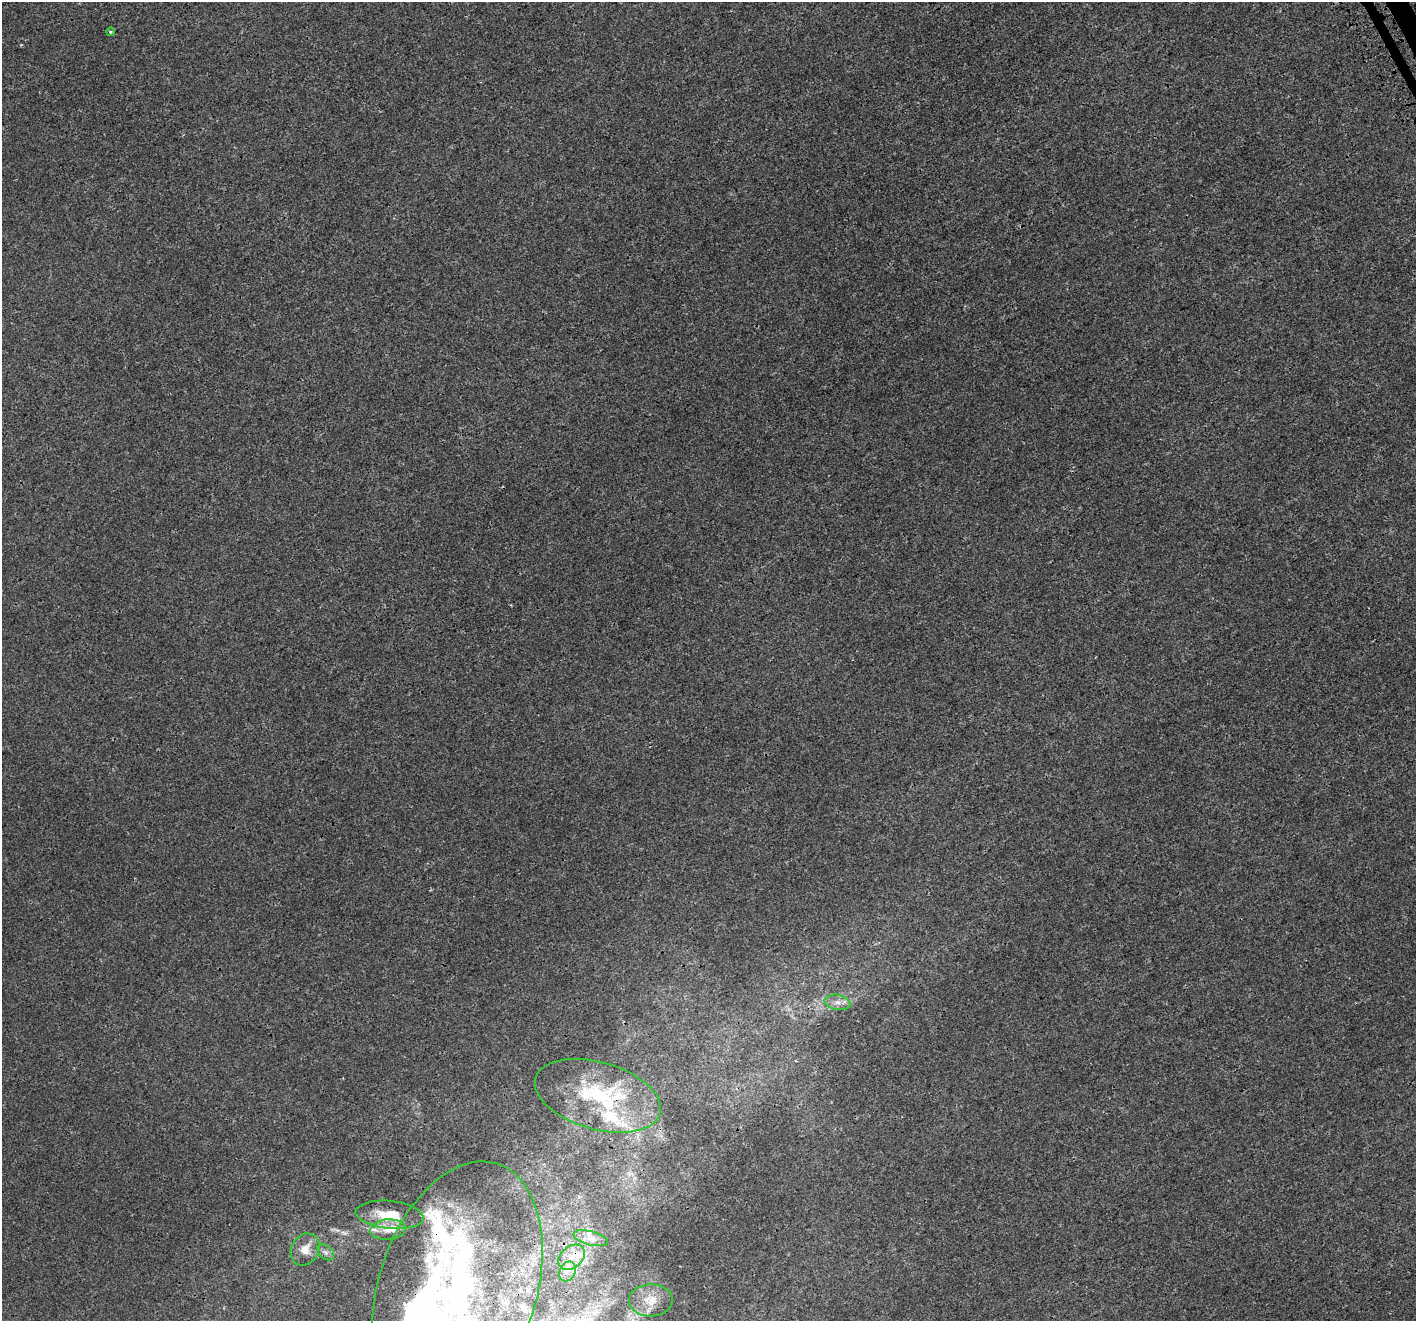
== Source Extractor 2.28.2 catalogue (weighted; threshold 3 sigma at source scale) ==
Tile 10 of 4 x 4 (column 2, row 3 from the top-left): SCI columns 1545-2958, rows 1596-2914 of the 5883 x 5758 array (HDU 1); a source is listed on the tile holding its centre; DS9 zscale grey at full resolution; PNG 1418 x 1323 px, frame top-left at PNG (2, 2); each listed source drawn as its Kron ellipse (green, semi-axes under 4 px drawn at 4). Shown black and unused: <1% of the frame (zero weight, under 3 of 4 exposures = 7% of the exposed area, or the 3 px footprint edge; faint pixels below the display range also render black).
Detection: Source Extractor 2.28.2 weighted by HDU 2 'WHT'; one run over the whole footprint, this tile lists its part. Background 8.48e-04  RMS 0.0014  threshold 0.00611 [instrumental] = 3 sigma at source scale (4.5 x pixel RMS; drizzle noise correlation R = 1.50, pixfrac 1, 0.0396/0.0396 arcsec/px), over >= 5 px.
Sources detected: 18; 1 inside a brighter object's white glare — neither listed nor drawn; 5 inside a brighter listed object's ellipse — not listed separately; the other 12 listed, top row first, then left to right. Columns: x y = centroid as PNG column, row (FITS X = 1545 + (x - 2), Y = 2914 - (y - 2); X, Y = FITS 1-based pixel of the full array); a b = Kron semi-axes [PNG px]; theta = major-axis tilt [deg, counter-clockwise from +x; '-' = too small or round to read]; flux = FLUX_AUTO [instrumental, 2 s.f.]
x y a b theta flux
110 32 4 4 - 0.2
838 1002 13 7 -11 0.86
598 1096 65 33 -16 15
390 1215 34 14 -5 4.1
388 1229 18 10 4 1.7
591 1238 17 7 -15 0.98
305 1249 17 13 62 1.7
326 1252 9 6 -41 0.45
572 1257 15 10 39 1.9
567 1271 10 7 64 0.92
457 1290 132 79 73 41
651 1300 22 16 2 2.3
Overlapping masked pixels (flux is a lower limit): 2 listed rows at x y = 598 1096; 457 1290
Isophote crosses this tile's border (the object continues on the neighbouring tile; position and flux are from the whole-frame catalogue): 1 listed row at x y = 457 1290
Unlisted compact peaks at least as high as the median listed source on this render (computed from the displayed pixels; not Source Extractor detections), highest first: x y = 21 45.